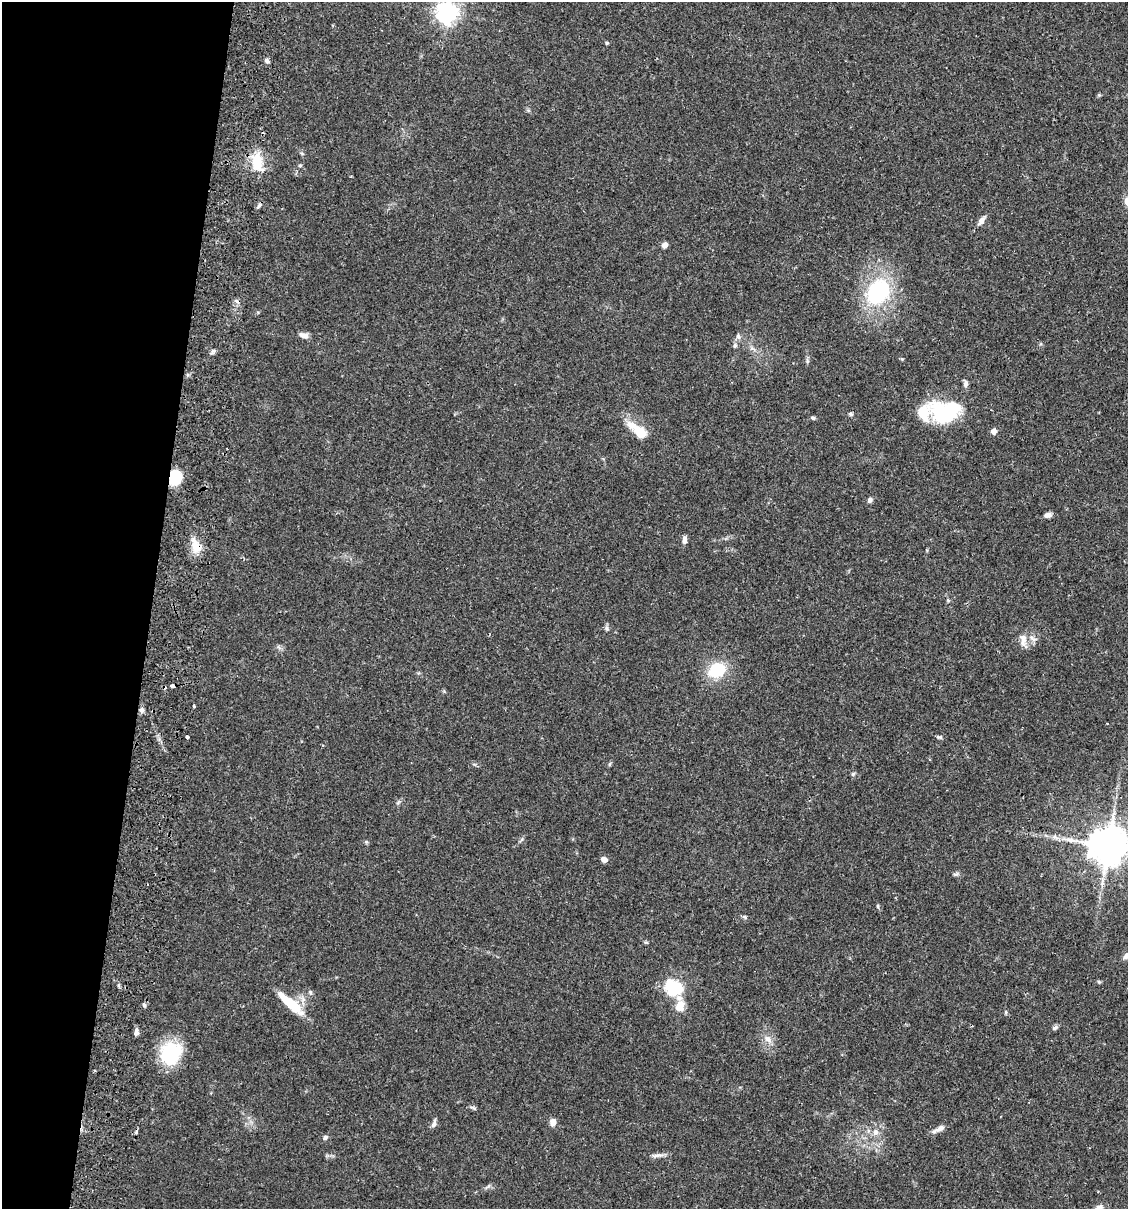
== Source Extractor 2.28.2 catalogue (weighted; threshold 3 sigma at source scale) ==
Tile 9 of 4 x 4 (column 1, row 3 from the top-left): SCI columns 173-1298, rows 1225-2431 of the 4966 x 4858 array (HDU 1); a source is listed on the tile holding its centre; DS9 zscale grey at full resolution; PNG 1130 x 1211 px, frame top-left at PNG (2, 2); no overlay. Shown black and unused: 13% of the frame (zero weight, under 2 of 3 exposures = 3% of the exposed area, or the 3 px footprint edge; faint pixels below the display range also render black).
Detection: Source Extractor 2.28.2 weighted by HDU 2 'WHT'; one run over the whole footprint, this tile lists its part. Background 0.0646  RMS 0.005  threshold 0.0225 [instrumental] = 3 sigma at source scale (4.5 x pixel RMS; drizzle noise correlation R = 1.50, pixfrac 1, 0.05/0.05 arcsec/px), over >= 5 px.
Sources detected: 68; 4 cosmic-ray / hot-pixel residue — not listed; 1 inside a brighter listed object's ellipse — not listed separately; the other 63 listed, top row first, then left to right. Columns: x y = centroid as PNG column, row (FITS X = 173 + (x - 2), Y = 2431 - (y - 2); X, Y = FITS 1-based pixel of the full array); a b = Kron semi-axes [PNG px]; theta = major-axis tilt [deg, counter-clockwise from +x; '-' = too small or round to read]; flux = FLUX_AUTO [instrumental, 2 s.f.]
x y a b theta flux
447 13 8 7 - 290
607 43 4 4 - 0.74
267 61 7 5 -57 1.1
257 162 25 14 -86 12
300 165 5 4 - 0.68
259 205 8 4 54 1
981 221 11 6 59 2.4
665 245 6 5 - 2.6
878 292 27 21 47 46
304 335 11 6 -18 2.7
738 336 8 5 -79 1.3
735 345 7 5 77 1.1
214 351 7 5 0 1.1
807 361 7 4 73 0.81
965 383 10 5 -81 1.6
945 412 33 24 2 36
851 414 6 5 - 0.77
813 418 6 4 -23 0.92
638 430 33 12 -38 11
994 431 6 5 - 2.4
175 477 12 10 -83 16
870 500 8 6 50 1.2
1048 515 8 6 13 2
684 540 9 6 -87 2.1
196 547 16 13 -53 6.8
948 600 5 4 - 0.6
607 628 7 5 -69 1.1
1033 638 12 5 -33 1.7
1023 640 18 8 -87 3.7
717 670 23 17 31 17
172 686 4 3 - 2.3
194 706 3 3 - 0.64
141 710 7 5 14 1.2
187 737 4 3 - 2.2
939 737 8 4 -12 0.87
610 764 6 4 89 0.62
853 774 7 4 44 0.67
1108 846 11 10 - 1500
604 859 7 6 - 2.2
956 874 8 5 23 0.93
878 906 6 4 -89 0.55
745 917 6 4 -47 0.72
646 942 6 4 17 0.56
1126 955 11 7 48 2.2
1099 982 6 4 -19 0.61
673 988 19 14 -29 25
310 992 6 5 - 0.83
291 1004 34 10 -41 15
144 1005 6 3 -46 0.73
680 1006 15 12 75 6.2
1006 1012 6 4 -90 0.59
1055 1028 8 5 37 1.1
136 1032 7 4 83 2
768 1039 9 8 - 2.7
170 1053 23 20 55 30
473 1108 9 3 -32 0.83
553 1122 9 7 89 3
434 1123 12 5 71 1.5
939 1129 18 6 28 2.9
875 1132 8 7 - 2.4
325 1137 7 5 48 1.1
656 1156 18 4 8 2.1
1099 1208 12 8 41 2.7
Overlapping masked pixels (flux is a lower limit): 2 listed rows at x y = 175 477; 196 547
Isophote crosses this tile's border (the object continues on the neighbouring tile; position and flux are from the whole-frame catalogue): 4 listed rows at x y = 447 13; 1108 846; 1126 955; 1099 1208
Unlisted compact peaks at least as high as the median listed source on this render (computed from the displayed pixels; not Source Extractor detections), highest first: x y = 902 359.